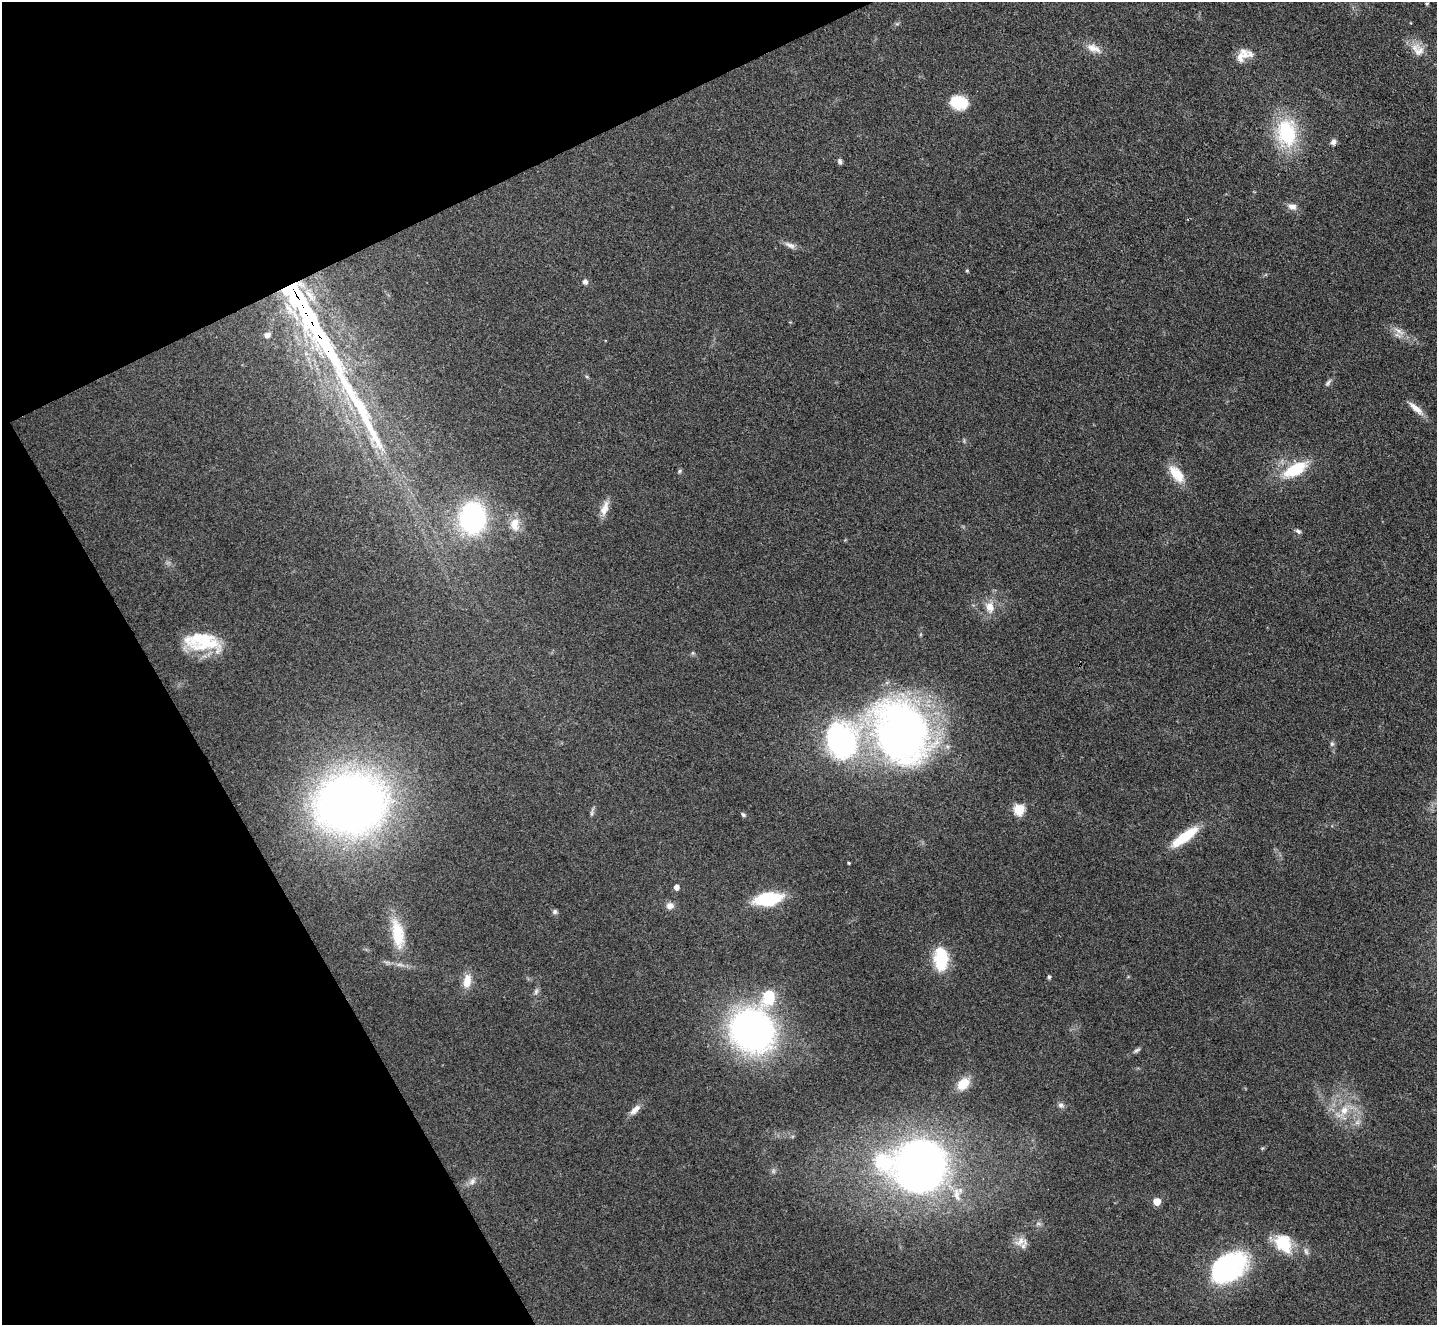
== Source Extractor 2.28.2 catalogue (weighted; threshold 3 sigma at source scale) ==
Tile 5 of 4 x 4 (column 1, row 2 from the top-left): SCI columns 1-1435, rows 2796-4118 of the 5741 x 5729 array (HDU 1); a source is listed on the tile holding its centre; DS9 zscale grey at full resolution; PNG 1439 x 1327 px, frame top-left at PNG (2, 2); no overlay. Shown black and unused: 23% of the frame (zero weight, under 3 of 4 exposures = <1% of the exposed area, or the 3 px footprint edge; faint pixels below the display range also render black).
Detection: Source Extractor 2.28.2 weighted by HDU 2 'WHT'; one run over the whole footprint, this tile lists its part. Background 0.261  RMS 0.009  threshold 0.0407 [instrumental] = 3 sigma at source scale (4.5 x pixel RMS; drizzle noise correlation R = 1.50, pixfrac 1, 0.05/0.05 arcsec/px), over >= 5 px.
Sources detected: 68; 1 too faint to see at this stretch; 1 inside a brighter object's white glare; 1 long thin detection or spike segment (spike, bleed or trail) — not listed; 2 inside a brighter listed object's ellipse — not listed separately; the other 63 listed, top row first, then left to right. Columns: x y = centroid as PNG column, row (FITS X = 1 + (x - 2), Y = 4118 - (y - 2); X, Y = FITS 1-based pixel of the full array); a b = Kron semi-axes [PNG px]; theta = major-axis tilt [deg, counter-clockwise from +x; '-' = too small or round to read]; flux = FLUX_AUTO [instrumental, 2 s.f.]
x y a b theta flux
1427 4 4 4 - 1.2
1093 48 21 10 -23 10
1418 50 20 14 -40 13
1245 54 18 12 -60 11
958 102 18 13 -13 30
1286 133 29 20 -82 73
1333 142 8 7 - 3.3
840 161 7 5 -77 2.1
1292 207 12 9 -16 5.8
790 245 17 7 -24 4.9
967 270 4 3 - 1.2
585 282 7 7 - 2.9
299 300 31 8 -57 270
289 309 19 7 -59 10
1399 331 19 6 -33 7.9
267 335 5 4 - 6.5
323 343 32 8 -59 88
587 377 6 3 -19 1.1
1328 383 12 5 56 2.6
1416 408 24 7 -42 8.7
1295 469 34 14 29 38
680 471 6 5 - 1.4
1176 474 25 12 -51 19
605 508 21 9 72 8.8
473 518 33 27 -88 130
515 524 19 12 -86 13
1298 531 8 5 -35 2.2
989 607 14 10 -73 11
204 641 38 22 -11 46
901 732 54 43 -65 570
841 740 35 30 88 200
1332 744 7 5 69 1.9
351 804 52 43 7 830
1019 809 6 5 - 55
592 812 11 4 82 2.1
743 815 6 5 - 1.7
1185 837 35 10 36 33
849 863 3 3 - 1.1
676 887 5 4 - 6
768 899 21 10 9 76
670 905 10 9 - 4.9
555 912 7 6 - 2.1
398 934 45 17 -79 37
941 959 28 16 -89 35
1049 977 5 4 - 1.3
467 981 18 10 80 12
536 991 8 6 74 2.7
769 996 19 14 73 32
752 1030 38 34 -45 360
1137 1050 10 5 32 2.4
963 1084 15 11 44 17
1061 1105 8 7 - 3.1
635 1110 18 7 44 6.7
1344 1110 14 11 60 14
1357 1122 8 6 44 3.4
920 1166 42 39 69 590
472 1181 11 8 51 4.8
957 1194 22 10 -79 13
1157 1201 5 5 - 21
1020 1241 19 11 22 9.3
1283 1243 21 15 -54 34
1306 1251 11 6 -74 3.2
1228 1268 39 26 34 140
Overlapping masked pixels (flux is a lower limit): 2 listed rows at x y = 299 300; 323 343